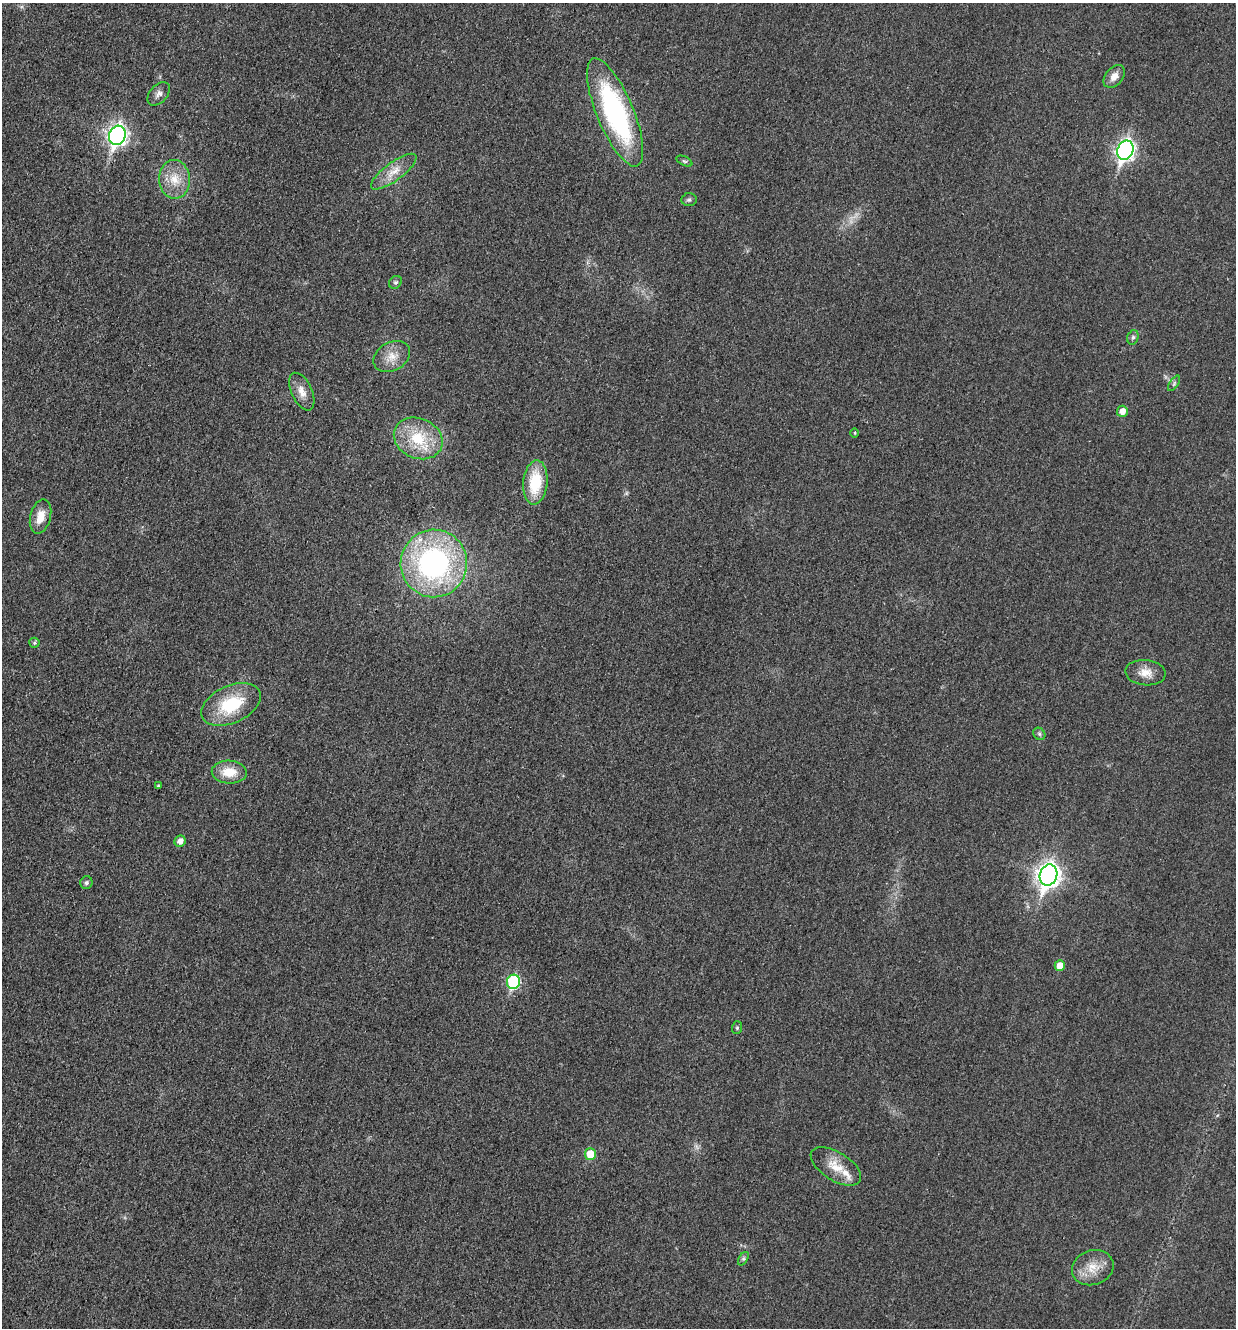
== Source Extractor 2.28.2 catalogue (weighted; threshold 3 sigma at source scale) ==
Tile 11 of 4 x 4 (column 3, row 3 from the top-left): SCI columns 2742-3975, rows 1350-2675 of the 5358 x 5347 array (HDU 1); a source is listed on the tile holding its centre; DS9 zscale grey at full resolution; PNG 1238 x 1330 px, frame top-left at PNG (2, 3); each listed source drawn as its Kron ellipse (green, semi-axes under 4 px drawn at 4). Shown black and unused: <1% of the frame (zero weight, under 3 of 4 exposures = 2% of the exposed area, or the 3 px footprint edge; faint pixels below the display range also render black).
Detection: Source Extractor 2.28.2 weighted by HDU 2 'WHT'; one run over the whole footprint, this tile lists its part. Background 0.0415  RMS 0.0062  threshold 0.0281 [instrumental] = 3 sigma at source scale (4.5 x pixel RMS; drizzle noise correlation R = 1.50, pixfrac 1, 0.05/0.05 arcsec/px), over >= 5 px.
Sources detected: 37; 1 inside a brighter listed object's ellipse — not listed separately; the other 36 listed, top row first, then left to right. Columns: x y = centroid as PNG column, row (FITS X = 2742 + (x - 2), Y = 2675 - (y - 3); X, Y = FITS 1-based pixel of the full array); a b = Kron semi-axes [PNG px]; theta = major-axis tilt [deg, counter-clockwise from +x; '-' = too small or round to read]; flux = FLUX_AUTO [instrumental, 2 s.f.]
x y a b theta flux
1114 76 13 8 50 5
159 94 14 8 48 3.2
615 112 58 18 -67 110
117 135 10 8 72 260
1125 150 10 8 66 240
684 161 8 4 -26 1.1
394 172 27 9 36 9.2
174 179 19 15 -86 12
689 200 8 6 6 1.6
395 282 7 5 41 1.3
1133 337 7 5 73 1.5
392 356 19 14 30 8.9
1174 383 9 3 57 1
302 392 20 10 -65 6.4
1122 411 5 5 - 5.4
855 433 5 3 - 0.63
418 438 25 20 -23 25
535 482 22 12 84 26
41 517 17 10 75 8.6
434 563 34 33 - 140
34 643 5 5 - 0.89
1145 673 20 12 -5 7.5
231 704 31 18 24 32
1039 734 7 5 -46 1.2
229 772 17 11 -3 13
158 786 4 4 - 0.83
180 841 6 5 - 4
1049 875 11 8 72 400
86 883 6 6 - 1.8
1060 966 5 5 - 7.2
514 982 7 6 - 64
737 1028 6 5 - 1.1
590 1154 6 5 - 13
836 1166 28 14 -32 12
743 1259 7 4 58 1.2
1093 1268 21 17 19 12